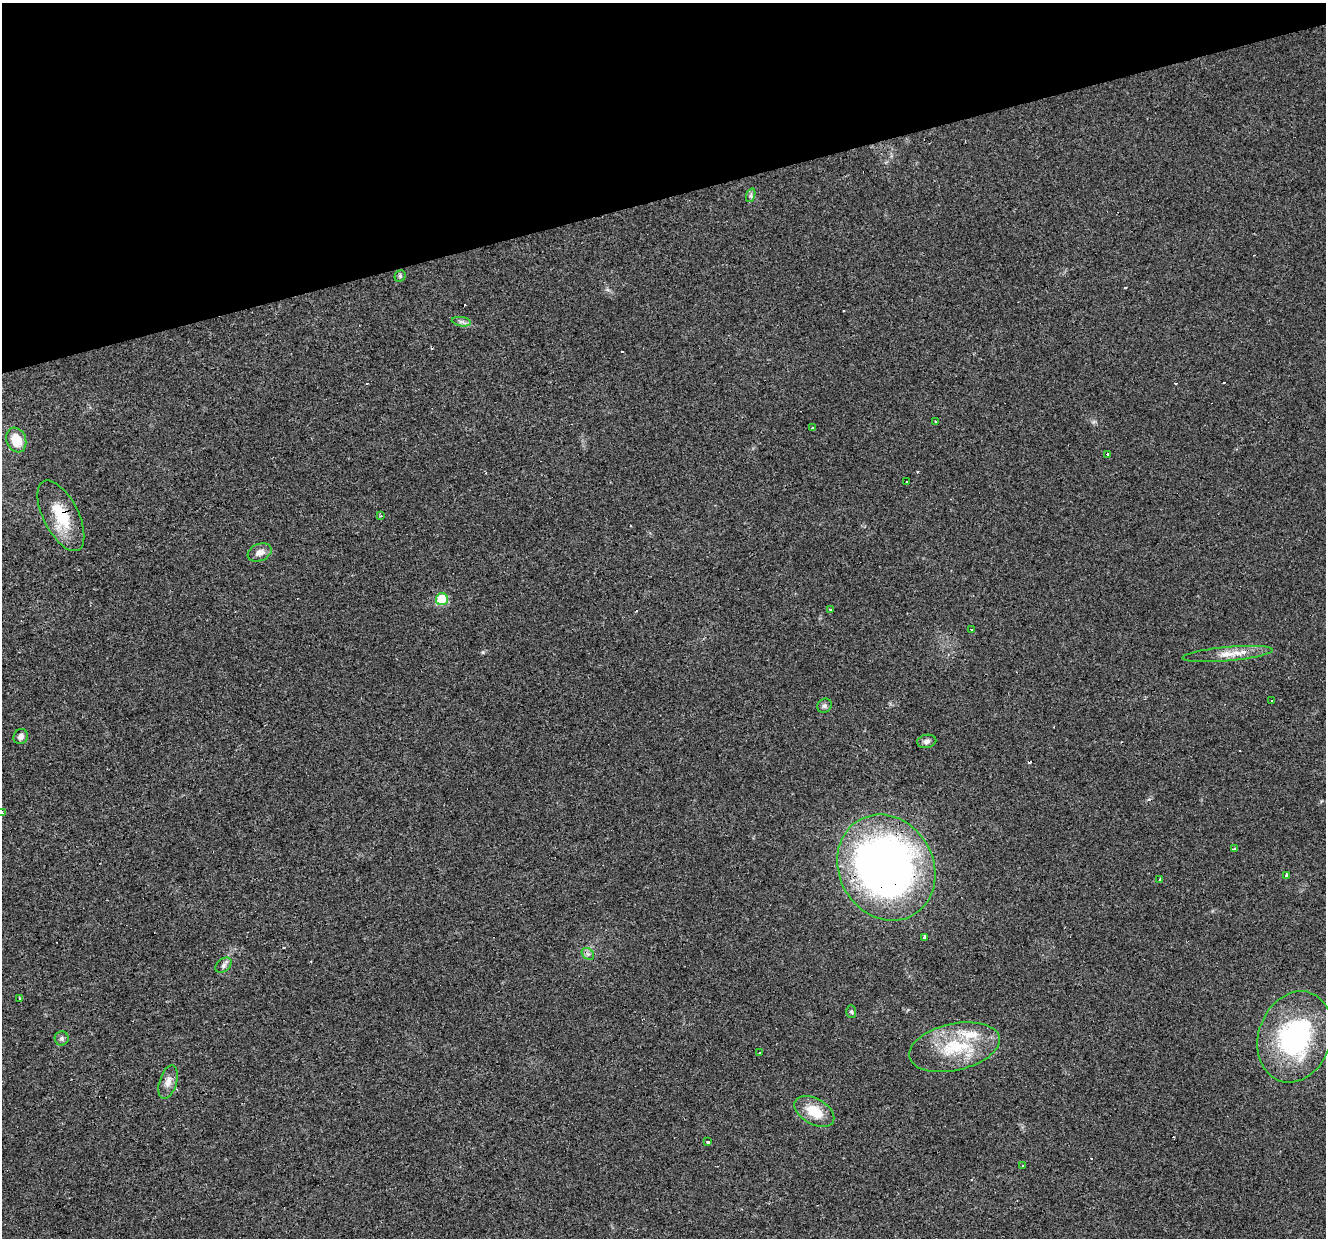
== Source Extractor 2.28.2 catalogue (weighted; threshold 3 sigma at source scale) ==
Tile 3 of 4 x 4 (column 3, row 1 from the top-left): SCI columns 2647-3970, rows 3813-5048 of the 5293 x 5105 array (HDU 1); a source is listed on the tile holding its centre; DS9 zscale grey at full resolution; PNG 1328 x 1240 px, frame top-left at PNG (2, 3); each listed source drawn as its Kron ellipse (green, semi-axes under 4 px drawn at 4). Shown black and unused: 16% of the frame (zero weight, under 3 of 4 exposures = <1% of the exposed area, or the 3 px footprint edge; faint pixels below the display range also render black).
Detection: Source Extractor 2.28.2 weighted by HDU 2 'WHT'; one run over the whole footprint, this tile lists its part. Background 0.0222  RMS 0.0032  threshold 0.0146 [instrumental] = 3 sigma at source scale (4.5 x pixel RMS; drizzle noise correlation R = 1.50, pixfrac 1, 0.0396/0.0396 arcsec/px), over >= 5 px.
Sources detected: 51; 12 cosmic-ray / hot-pixel residue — neither listed nor drawn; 2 inside a brighter listed object's ellipse — not listed separately; the other 37 listed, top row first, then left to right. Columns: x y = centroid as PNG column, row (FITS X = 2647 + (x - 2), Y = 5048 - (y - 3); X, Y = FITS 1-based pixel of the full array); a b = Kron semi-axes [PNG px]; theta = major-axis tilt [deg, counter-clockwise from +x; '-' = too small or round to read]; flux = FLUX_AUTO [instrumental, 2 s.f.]
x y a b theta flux
751 195 7 4 72 0.7
400 276 6 5 - 0.59
461 322 9 4 -8 0.92
935 421 3 3 - 0.59
812 428 3 3 - 0.48
16 440 12 9 -70 5.9
1108 454 3 3 - 2.7
906 481 3 3 - 1.8
61 516 38 17 -63 13
381 516 4 4 - 0.35
260 552 12 8 23 2.1
442 599 6 6 - 16
830 609 3 3 - 0.32
971 629 3 2 - 0.51
1227 654 45 7 5 4.7
1272 700 3 3 - 4.4
824 706 7 6 - 0.79
21 737 8 7 - 1.4
927 741 9 6 9 1.2
2 813 3 2 - 0.89
1234 849 3 3 - 0.78
886 868 55 47 -60 220
1287 875 3 3 - 3.4
1160 880 3 3 - 0.93
924 937 3 3 - 15
588 954 7 5 -43 0.85
223 965 9 6 42 1
20 998 3 3 - 1.1
851 1012 6 5 - 0.55
1295 1037 46 36 70 50
62 1038 7 7 - 0.82
954 1047 46 23 13 19
760 1052 3 3 - 0.68
168 1082 17 8 73 2.6
814 1112 22 12 -29 8.2
708 1141 3 3 - 1.4
1023 1166 3 3 - 0.93
Overlapping masked pixels (flux is a lower limit): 2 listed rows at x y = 61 516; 886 868
Isophote crosses this tile's border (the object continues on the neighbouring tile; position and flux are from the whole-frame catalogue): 1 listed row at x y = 2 813
Unlisted compact peaks at least as high as the median listed source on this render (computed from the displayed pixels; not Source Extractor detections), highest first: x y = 483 652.